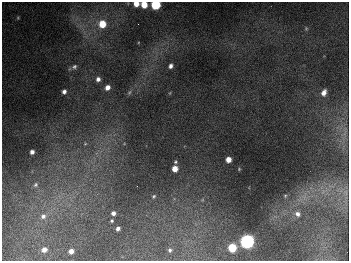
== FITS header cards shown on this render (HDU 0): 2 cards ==
NAXIS1  =                  347
NAXIS2  =                  259

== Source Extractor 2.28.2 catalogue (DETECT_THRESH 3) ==
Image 347 x 259 px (HDU 0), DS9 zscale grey, 1 PNG px = 1 image px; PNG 351 x 263 px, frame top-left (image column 1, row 259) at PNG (2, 2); no overlay
Background 678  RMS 49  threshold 148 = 3 sigma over >= 5 px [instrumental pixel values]
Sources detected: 32; all 32 listed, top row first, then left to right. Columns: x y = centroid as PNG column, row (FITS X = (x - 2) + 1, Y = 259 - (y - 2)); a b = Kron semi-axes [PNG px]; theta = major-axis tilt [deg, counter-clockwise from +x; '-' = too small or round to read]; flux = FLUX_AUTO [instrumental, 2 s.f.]
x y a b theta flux
136 4 5 4 - 3.7e+04
144 5 5 5 - 6.2e+04
156 5 5 5 - 2.5e+05
18 18 5 4 - 3.8e+03
102 24 7 6 - 7.8e+04
306 28 6 5 - 4.3e+03
171 66 5 4 - 1.2e+04
74 67 8 6 29 1.0e+04
98 79 5 5 - 1.4e+04
107 87 5 5 - 2.2e+04
64 92 5 5 - 1.3e+04
129 92 7 5 67 6.1e+03
324 93 7 5 64 2.0e+04
85 144 5 3 - 3.3e+03
32 152 4 4 - 1.5e+04
228 159 5 5 - 3.5e+04
175 162 5 4 - 5.2e+03
175 169 5 5 - 3.9e+04
239 169 4 3 - 3.3e+03
35 185 6 6 - 7.3e+03
154 196 5 4 - 4.7e+03
285 196 5 4 - 3.9e+03
113 213 4 4 - 1.2e+04
298 214 8 6 -29 1.6e+04
43 216 7 7 - 1.4e+04
112 221 3 3 - 4.2e+03
118 229 4 4 - 9.5e+03
247 241 6 6 - 1.0e+06
232 248 6 5 - 1.2e+05
44 250 5 4 - 1.8e+04
170 250 3 3 - 5.1e+03
71 251 5 4 - 1.9e+04
At the frame edge (FLAGS 8, measured only in part): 3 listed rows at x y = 136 4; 144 5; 156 5